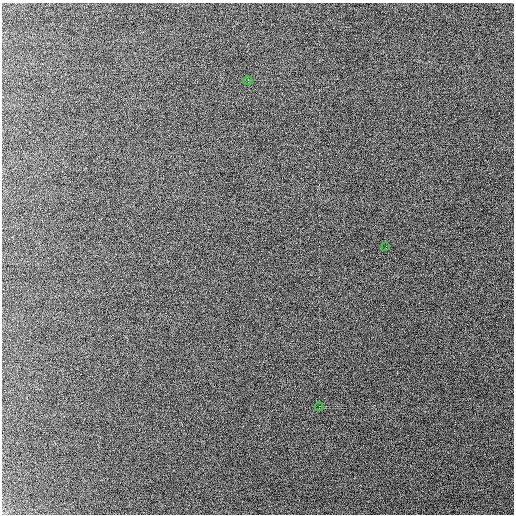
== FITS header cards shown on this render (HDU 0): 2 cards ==
NAXIS1  =                  512 /
NAXIS2  =                  512 /

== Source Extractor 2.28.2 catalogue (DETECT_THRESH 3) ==
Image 512 x 512 px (HDU 0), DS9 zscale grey, 1 PNG px = 1 image px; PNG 516 x 516 px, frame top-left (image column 1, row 512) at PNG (2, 3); each listed source drawn as its Kron ellipse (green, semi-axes under 4 px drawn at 4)
Background 117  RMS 6.3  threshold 18.9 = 3 sigma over >= 5 px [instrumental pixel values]
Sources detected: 3; all 3 listed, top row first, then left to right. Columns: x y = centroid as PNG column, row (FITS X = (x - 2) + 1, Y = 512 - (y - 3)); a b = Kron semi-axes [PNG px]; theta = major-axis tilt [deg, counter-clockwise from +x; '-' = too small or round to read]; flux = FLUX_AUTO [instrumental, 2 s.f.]
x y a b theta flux
248 81 4 2 - 1000
386 247 4 2 - 360
319 407 4 2 - 2500